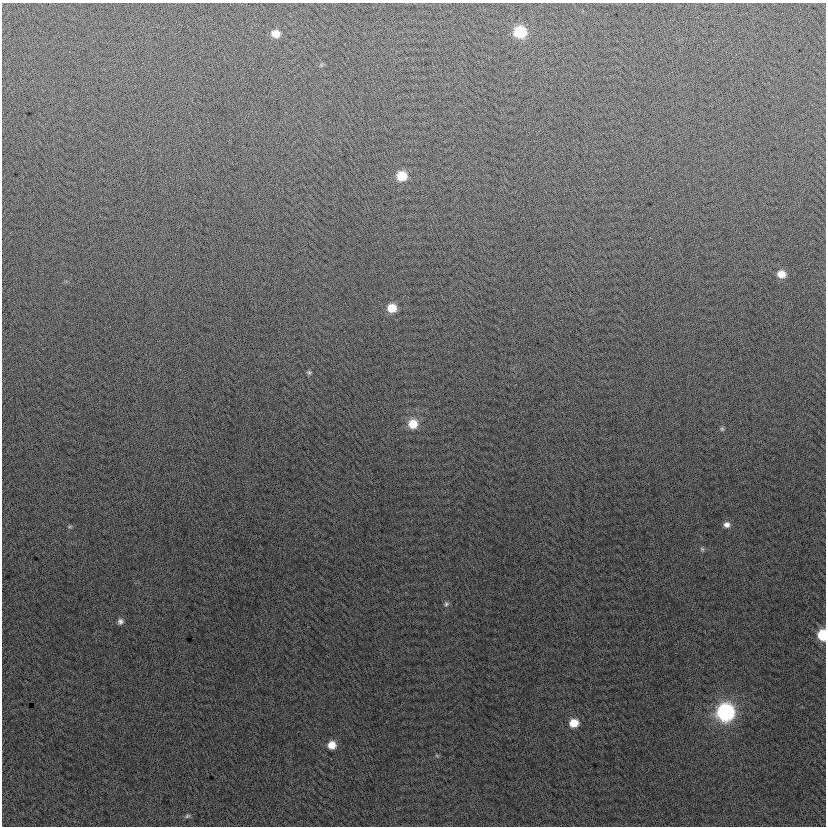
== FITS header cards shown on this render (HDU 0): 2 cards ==
NAXIS1  =                  824
NAXIS2  =                  824

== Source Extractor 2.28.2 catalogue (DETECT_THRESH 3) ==
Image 824 x 824 px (HDU 0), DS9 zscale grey, 1 PNG px = 1 image px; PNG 828 x 828 px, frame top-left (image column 1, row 824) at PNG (2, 3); no overlay
Background 0.44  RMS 13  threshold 39.2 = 3 sigma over >= 5 px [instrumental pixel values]
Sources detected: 19; all 19 listed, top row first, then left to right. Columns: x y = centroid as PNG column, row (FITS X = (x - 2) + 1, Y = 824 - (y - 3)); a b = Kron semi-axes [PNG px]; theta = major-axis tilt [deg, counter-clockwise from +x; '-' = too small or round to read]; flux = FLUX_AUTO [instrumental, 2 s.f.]
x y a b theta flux
520 32 8 8 - 51000
276 34 8 7 - 11000
402 176 8 8 - 22000
781 274 8 7 - 11000
392 308 8 7 - 16000
309 372 5 5 - 1500
413 424 10 10 - 17000
722 429 6 6 - 1600
727 525 8 7 - 4200
70 527 6 4 1 1100
702 549 6 6 - 1600
446 604 7 6 - 2000
120 621 7 7 - 3000
822 635 8 6 -89 37000
725 712 10 9 - 230000
574 723 8 7 - 16000
332 745 8 8 - 10000
437 756 6 4 -19 1100
187 816 7 5 18 1700
At the frame edge (FLAGS 8, measured only in part): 1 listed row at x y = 822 635